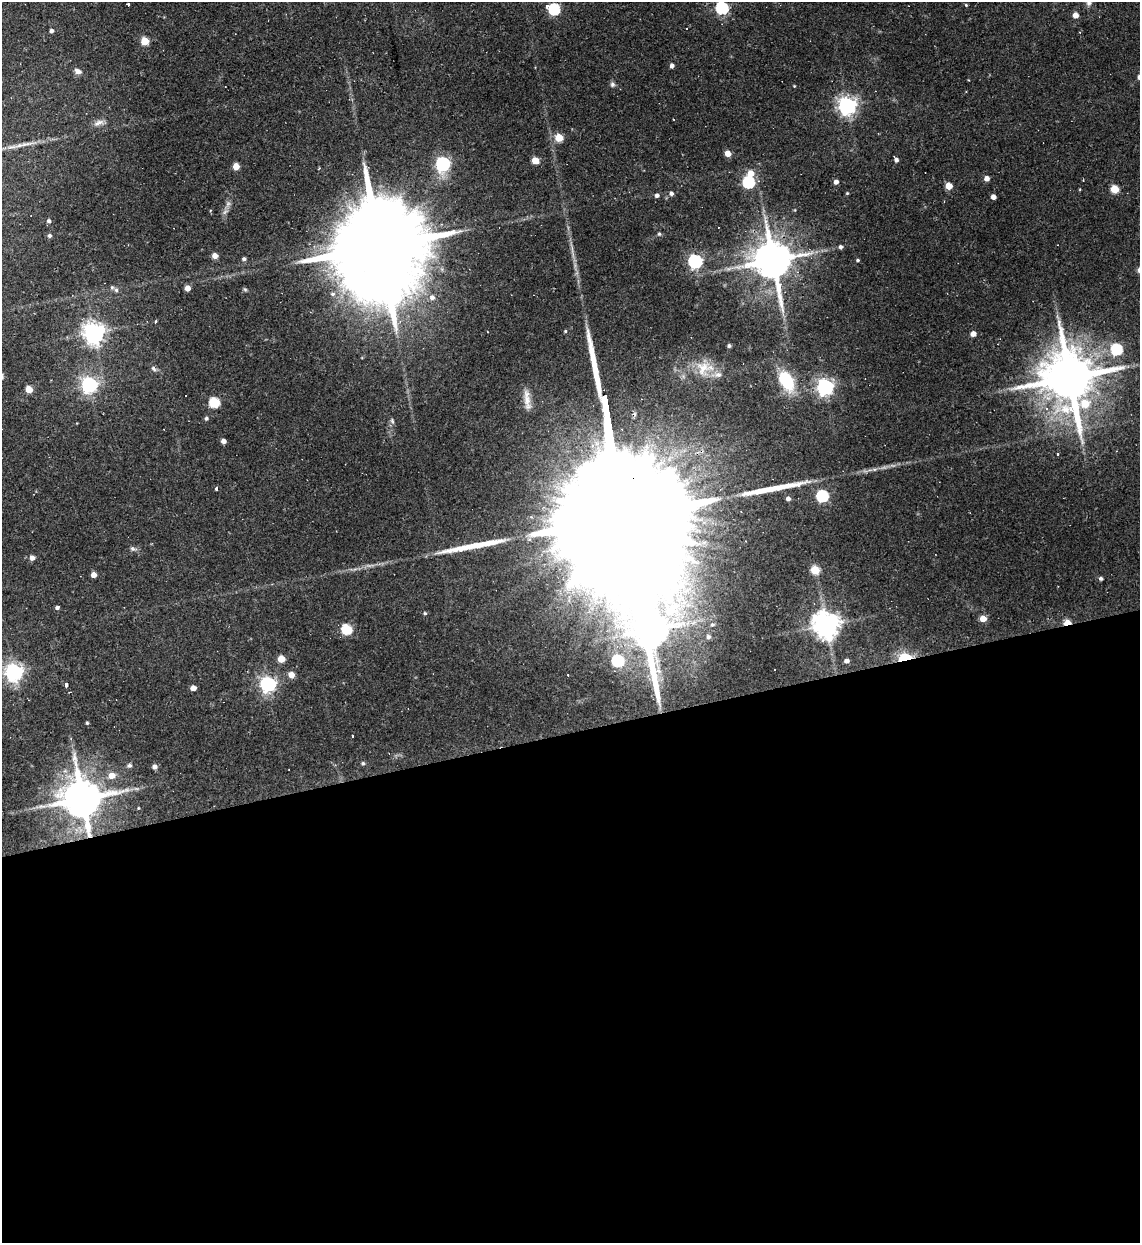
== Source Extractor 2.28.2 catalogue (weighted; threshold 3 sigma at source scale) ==
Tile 15 of 4 x 4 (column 3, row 4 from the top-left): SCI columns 2531-3668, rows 1-1241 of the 4944 x 4963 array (HDU 1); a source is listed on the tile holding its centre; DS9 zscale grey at full resolution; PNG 1142 x 1245 px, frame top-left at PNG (2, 2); no overlay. Shown black and unused: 41% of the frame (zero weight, under 2 of 3 exposures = <1% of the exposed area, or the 3 px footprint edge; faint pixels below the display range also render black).
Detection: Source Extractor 2.28.2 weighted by HDU 2 'WHT'; one run over the whole footprint, this tile lists its part. Background 0.0631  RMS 0.0059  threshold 0.0265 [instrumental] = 3 sigma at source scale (4.5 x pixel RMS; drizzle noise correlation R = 1.50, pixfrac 1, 0.05/0.05 arcsec/px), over >= 5 px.
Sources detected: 112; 1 too faint to see at this stretch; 3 inside a brighter object's white glare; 2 long thin detections or spike segments (spike, bleed or trail) — not listed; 2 inside a brighter listed object's ellipse — not listed separately; the other 104 listed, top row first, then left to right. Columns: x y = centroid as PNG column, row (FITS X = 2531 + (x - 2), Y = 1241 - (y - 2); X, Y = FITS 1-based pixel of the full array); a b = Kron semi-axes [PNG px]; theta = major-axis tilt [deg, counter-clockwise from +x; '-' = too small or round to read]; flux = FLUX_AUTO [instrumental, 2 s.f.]
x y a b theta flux
1089 2 10 8 85 2.5
128 4 3 3 - 2.2
966 5 4 3 - 0.6
547 6 3 3 - 7.5
722 8 6 6 - 74
554 9 6 5 - 59
1075 15 5 4 - 4.8
686 28 2 2 - 0.49
52 31 4 4 - 1.8
145 41 5 5 - 14
672 66 5 4 - 2
78 71 9 6 -28 2.5
612 84 7 6 - 1.5
794 86 3 3 - 0.45
847 106 7 7 - 240
99 123 16 7 20 3.2
559 138 5 5 - 16
25 144 27 5 11 5.6
728 153 5 5 - 5.8
535 160 5 5 - 9.7
896 160 5 4 - 2
443 164 7 6 - 110
236 166 5 4 - 9.3
751 173 7 6 - 6.6
987 179 4 4 - 4
748 182 6 6 - 54
836 182 4 4 - 2.7
949 186 5 5 - 8.7
1114 189 5 5 - 15
671 193 5 5 - 1.9
847 193 4 4 - 0.53
657 195 5 5 - 1.6
993 197 4 4 - 3.4
225 212 9 3 45 1.4
49 221 5 4 - 1.3
659 234 5 5 - 0.97
49 236 5 4 - 1.3
379 242 40 20 -82 18000
840 247 4 4 - 1.4
215 256 5 4 - 5.1
244 259 5 4 - 1.3
773 260 12 10 -76 2100
857 260 4 3 - 0.82
695 261 6 6 - 110
187 288 4 4 - 5.2
245 289 6 4 -2 0.88
116 290 5 5 - 1.2
332 294 6 5 - 1.4
432 297 7 7 - 2.5
156 321 3 3 - 3.3
94 333 7 7 - 420
973 334 5 5 - 3.7
729 346 5 4 - 1
1117 349 6 6 - 48
704 368 26 18 8 15
153 369 9 6 -50 1.7
2 376 8 4 -84 1.1
1069 378 17 14 -73 4000
786 381 18 11 -62 33
89 385 7 6 - 180
825 387 7 7 - 180
29 389 5 5 - 8.9
527 400 27 8 -81 6.1
214 402 6 6 - 31
206 418 5 4 - 1.2
392 421 8 5 -65 1.2
223 441 4 4 - 3.1
1058 454 3 2 - 0.92
216 488 4 3 - 1.3
822 496 6 6 - 73
788 499 5 5 - 2
531 517 4 4 - 0.62
624 523 179 23 -81 110000
132 549 7 5 -20 1.3
32 558 5 5 - 3.2
815 570 5 5 - 20
94 575 4 4 - 4.2
1101 578 4 4 - 1.4
57 608 5 4 - 1.1
425 613 5 4 - 0.89
983 619 5 5 - 6.6
1067 622 6 4 12 9.4
712 625 6 5 - 1.2
826 625 8 8 - 690
347 629 6 5 - 38
708 637 6 6 - 1.7
905 658 8 5 10 70
281 659 5 5 - 11
618 660 6 6 - 47
846 661 5 5 - 2.2
14 672 7 7 - 230
291 675 5 5 - 6.1
568 675 2 2 - 0.46
268 684 6 6 - 180
66 685 4 3 - 1.8
193 688 5 4 - 4.2
87 723 4 4 - 0.72
352 736 3 3 - 1
363 763 5 4 - 1
130 765 6 5 - 1.2
154 766 5 5 - 2.5
112 775 6 5 - 6
82 799 11 11 - 2100
138 808 3 2 - 0.39
Overlapping masked pixels (flux is a lower limit): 5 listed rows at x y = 773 260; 624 523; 1067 622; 905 658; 82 799
Isophote crosses this tile's border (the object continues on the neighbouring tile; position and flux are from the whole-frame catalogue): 2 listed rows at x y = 1089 2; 2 376